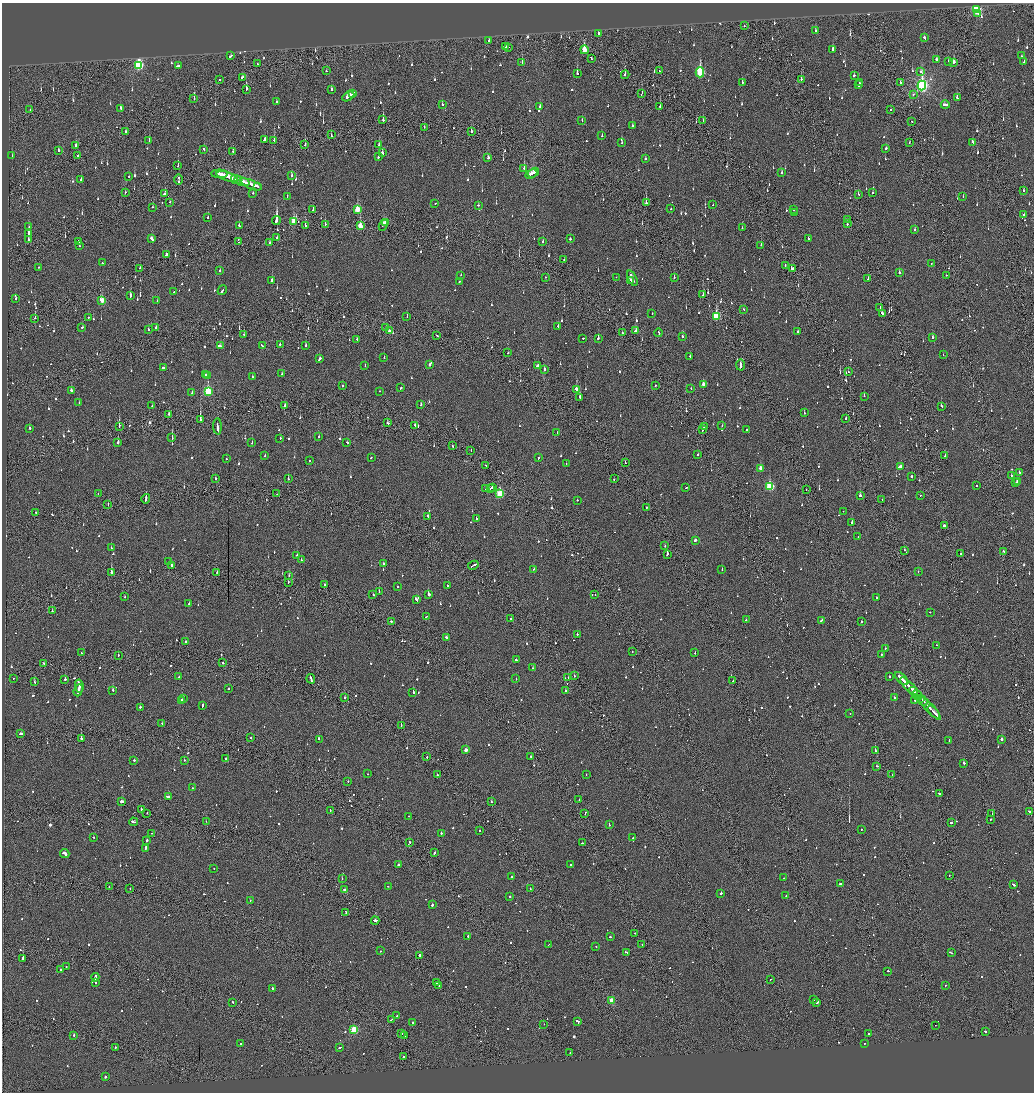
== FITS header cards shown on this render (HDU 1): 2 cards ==
NAXIS1  =                 2064
NAXIS2  =                 2180

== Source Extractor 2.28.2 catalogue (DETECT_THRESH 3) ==
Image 2064 x 2180 px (HDU 1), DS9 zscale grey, zoomed out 1/2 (1 PNG px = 2 x 2 image px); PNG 1036 x 1094 px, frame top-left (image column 1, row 2179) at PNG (2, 3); each listed source drawn as its Kron ellipse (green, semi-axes under 4 px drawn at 4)
Background -0.12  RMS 0.072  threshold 0.216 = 3 sigma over >= 5 px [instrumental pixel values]
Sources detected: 1337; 79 cannot appear on this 1/2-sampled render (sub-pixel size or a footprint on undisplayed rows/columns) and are neither listed nor drawn; of the other 1258, the 500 brightest by FLUX_AUTO listed and drawn (758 fainter detections omitted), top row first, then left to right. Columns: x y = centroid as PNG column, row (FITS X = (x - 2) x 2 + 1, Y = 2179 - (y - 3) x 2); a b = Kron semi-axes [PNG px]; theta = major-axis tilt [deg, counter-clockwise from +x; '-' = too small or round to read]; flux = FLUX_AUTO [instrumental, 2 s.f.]
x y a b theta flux
976 10 4 3 - 1300
978 13 2 2 - 77
744 25 2 1 - 110
815 30 3 2 - 66
598 33 2 2 - 320
924 38 3 2 - 200
489 40 2 2 - 160
506 47 3 2 - 86
508 47 2 1 - 69
832 49 4 2 - 94
584 50 4 2 - 350
231 56 4 2 - 170
1021 56 2 1 - 48
591 58 3 2 - 110
937 60 4 2 - 120
522 62 2 2 - 120
948 62 2 2 - 800
953 62 3 2 - 110
1024 62 2 2 - 73
257 64 2 2 - 110
139 65 4 3 - 1700
178 66 4 2 - 97
326 71 2 2 - 140
659 71 2 2 - 77
700 72 5 3 - 1100
920 72 3 3 - 74
577 73 3 2 - 220
625 75 4 2 - 120
854 75 2 2 - 250
242 77 3 2 - 67
801 79 3 2 - 86
219 80 2 2 - 59
742 82 2 2 - 78
900 82 2 2 - 72
859 83 2 2 - 130
859 85 2 2 - 100
922 86 5 4 - 3800
246 89 4 2 - 180
331 89 3 2 - 150
642 93 4 1 - 110
353 94 4 2 - 120
913 94 2 2 - 50
348 96 6 2 29 230
194 98 2 1 - 72
957 98 3 2 - 130
276 102 3 2 - 95
442 104 2 2 - 63
945 105 4 2 - 120
540 107 2 2 - 190
660 107 3 2 - 73
120 108 3 2 - 76
30 110 2 1 - 60
891 110 2 2 - 76
383 120 3 2 - 170
582 120 2 2 - 52
703 120 3 2 - 51
912 122 2 1 - 48
632 126 2 2 - 100
424 127 3 1 - 74
126 131 2 2 - 79
471 132 2 2 - 430
331 135 2 1 - 75
602 136 2 2 - 260
264 139 3 2 - 130
149 140 3 2 - 68
274 140 2 2 - 140
909 142 3 1 - 110
973 142 3 2 - 100
622 143 2 2 - 55
76 145 2 2 - 97
305 145 2 2 - 170
379 145 3 2 - 98
886 148 3 2 - 60
204 149 3 2 - 110
58 150 2 2 - 72
233 151 2 2 - 150
382 153 3 2 - 67
78 155 2 2 - 65
12 156 2 2 - 53
379 156 3 2 - 170
488 158 3 2 - 200
645 159 2 2 - 57
178 166 4 1 - 130
524 169 3 1 - 140
534 173 6 4 36 230
782 173 2 2 - 83
219 174 8 3 -2 200
531 174 6 2 25 270
291 175 2 2 - 370
129 177 2 2 - 60
227 177 11 2 -18 540
236 179 5 3 - 210
81 180 2 2 - 130
178 180 5 1 - 200
242 181 8 2 -19 260
251 184 12 3 -22 450
257 186 3 1 - 110
1023 190 2 2 - 61
125 192 2 2 - 63
873 192 2 2 - 57
253 193 2 2 - 110
164 194 3 2 - 120
858 194 3 2 - 210
287 196 2 2 - 130
963 196 2 2 - 48
170 202 2 2 - 92
435 203 2 2 - 50
646 203 3 2 - 180
478 205 2 2 - 85
713 205 2 2 - 54
153 207 2 2 - 51
357 209 4 3 - 380
671 209 2 2 - 63
313 210 2 2 - 78
794 210 2 1 - 73
794 213 2 2 - 150
1024 214 2 1 - 230
208 217 2 2 - 48
848 219 2 2 - 59
276 220 4 2 - 1200
294 221 3 3 - 370
385 222 3 2 - 120
325 224 2 1 - 69
847 224 2 2 - 86
239 225 2 2 - 70
305 225 2 2 - 85
383 225 5 2 - 170
360 226 4 2 - 300
29 227 3 2 - 92
742 228 2 2 - 54
915 229 2 2 - 66
28 233 2 2 - 420
277 238 2 2 - 97
808 238 2 2 - 49
152 239 4 2 - 180
570 239 2 2 - 230
28 240 2 2 - 91
79 241 2 2 - 200
543 241 2 2 - 84
239 242 4 2 - 260
270 243 2 2 - 91
761 245 2 1 - 250
79 246 2 2 - 70
167 255 3 2 - 110
564 260 2 2 - 53
102 263 2 2 - 60
931 263 2 2 - 92
785 265 2 2 - 75
39 267 2 2 - 51
140 268 2 2 - 370
792 269 3 2 - 120
220 271 2 2 - 240
899 273 2 2 - 100
461 275 2 2 - 85
946 275 2 2 - 120
545 277 2 1 - 84
616 277 2 2 - 51
674 277 2 2 - 110
632 278 8 2 -64 320
868 279 2 2 - 63
272 280 2 2 - 170
631 280 2 2 - 64
459 281 2 2 - 77
222 290 5 2 - 210
174 291 2 2 - 57
703 295 2 1 - 190
130 296 3 2 - 240
16 298 2 2 - 130
102 300 4 3 - 220
157 301 3 2 - 85
880 308 2 1 - 50
744 309 2 2 - 78
652 313 2 2 - 70
882 314 3 2 - 190
716 316 4 3 - 770
407 317 2 2 - 53
35 318 3 1 - 150
88 318 2 1 - 59
558 326 2 2 - 130
82 327 2 2 - 99
156 328 2 2 - 300
386 328 2 2 - 100
148 329 2 2 - 65
389 331 3 2 - 150
636 331 3 2 - 72
798 331 2 2 - 89
622 332 2 2 - 50
659 333 4 2 - 180
243 334 2 1 - 270
437 335 3 2 - 120
683 337 3 2 - 93
932 337 2 2 - 150
583 338 2 2 - 150
598 338 2 2 - 150
357 339 2 2 - 75
280 345 3 2 - 91
306 345 2 2 - 77
220 346 3 2 - 100
262 346 4 2 - 240
508 353 2 2 - 57
943 355 2 2 - 80
690 356 2 2 - 62
384 357 2 2 - 63
319 359 3 2 - 130
430 364 4 2 - 310
740 365 5 2 - 250
365 366 2 2 - 60
537 366 3 2 - 93
164 368 3 2 - 180
545 369 3 2 - 96
848 372 2 2 - 130
281 374 3 2 - 100
205 375 2 2 - 67
207 375 2 2 - 63
252 377 2 2 - 73
703 385 3 2 - 150
343 386 2 2 - 120
655 386 2 2 - 150
401 388 3 2 - 90
691 388 2 1 - 79
576 389 3 2 - 630
71 390 3 2 - 140
208 391 4 3 - 1200
380 391 2 1 - 90
192 392 2 2 - 60
864 396 2 1 - 53
580 397 3 2 - 300
79 402 2 2 - 60
421 405 2 2 - 73
152 406 2 1 - 53
284 406 2 2 - 60
941 406 2 2 - 160
804 413 2 2 - 70
169 414 2 2 - 63
846 419 2 2 - 64
200 420 3 2 - 500
388 423 3 2 - 85
722 425 2 2 - 50
218 426 8 2 -87 360
415 426 3 2 - 130
704 426 2 1 - 60
119 427 3 2 - 270
30 428 2 2 - 88
703 429 3 1 - 120
747 429 2 2 - 70
557 432 2 2 - 91
319 437 2 2 - 50
172 438 3 2 - 220
280 438 2 2 - 78
118 442 2 2 - 410
347 442 2 2 - 50
252 443 2 2 - 74
452 446 2 2 - 66
471 450 2 1 - 60
265 455 2 2 - 65
698 455 2 2 - 110
945 456 2 2 - 70
371 458 2 2 - 63
539 458 2 2 - 51
226 459 2 2 - 48
309 460 2 2 - 81
566 463 2 1 - 100
625 463 2 1 - 50
486 465 3 2 - 63
900 467 3 2 - 120
761 468 3 2 - 140
1019 472 2 2 - 93
1011 475 2 2 - 70
911 477 2 2 - 880
215 478 2 2 - 99
288 479 2 2 - 130
614 479 2 2 - 59
1018 481 2 2 - 220
1016 482 2 2 - 75
770 486 4 3 - 930
976 486 2 2 - 51
492 487 3 2 - 180
490 488 2 1 - 96
686 488 2 2 - 130
486 489 2 2 - 83
806 490 2 1 - 55
98 494 2 2 - 64
277 494 2 1 - 58
500 494 3 3 - 860
920 495 2 2 - 80
860 496 2 2 - 250
146 499 5 2 - 470
577 500 2 2 - 94
882 500 2 1 - 49
108 504 2 1 - 68
647 507 3 2 - 56
843 511 2 1 - 76
36 513 2 2 - 68
428 516 2 2 - 71
476 518 2 2 - 66
852 523 2 2 - 310
944 526 3 2 - 170
858 536 2 2 - 100
695 540 3 2 - 98
665 545 2 1 - 96
111 548 2 2 - 60
904 550 2 2 - 74
1003 551 2 2 - 54
667 554 2 2 - 240
960 554 2 2 - 95
297 555 2 2 - 110
301 560 2 2 - 61
169 562 2 2 - 97
383 564 2 2 - 100
172 565 3 2 - 350
473 565 5 2 - 200
534 569 2 2 - 63
722 570 2 2 - 67
918 571 2 2 - 60
111 572 3 2 - 440
217 572 2 2 - 57
289 576 2 2 - 64
288 582 2 1 - 87
325 585 2 2 - 100
448 585 2 2 - 140
397 586 2 2 - 80
379 592 3 2 - 94
429 594 2 2 - 710
595 594 2 2 - 67
373 595 2 2 - 61
125 597 2 2 - 76
876 598 2 2 - 70
416 600 4 2 - 130
189 603 2 2 - 50
52 611 2 2 - 99
930 612 2 2 - 60
426 617 4 2 - 120
510 619 2 2 - 64
746 620 2 2 - 58
821 620 3 2 - 190
391 621 2 1 - 550
861 622 2 2 - 87
577 634 2 2 - 120
446 638 3 2 - 190
185 642 2 2 - 130
937 645 2 2 - 53
885 648 2 2 - 97
632 652 2 2 - 58
81 653 2 1 - 57
695 653 2 2 - 61
881 654 2 2 - 110
118 655 2 1 - 49
516 660 3 2 - 94
223 662 2 1 - 150
44 663 2 2 - 52
532 668 2 2 - 62
574 676 2 2 - 60
179 677 2 2 - 150
889 677 2 2 - 93
13 678 2 1 - 69
568 678 2 1 - 53
65 679 2 2 - 130
311 679 5 2 - 200
516 679 2 2 - 51
902 679 8 2 -44 310
733 681 2 1 - 49
35 682 3 2 - 82
79 686 6 2 -80 260
909 686 12 2 -45 590
229 689 2 2 - 67
78 690 6 2 70 220
113 690 2 2 - 150
565 690 2 2 - 74
914 691 5 2 - 540
413 692 2 2 - 180
918 695 5 2 - 240
345 697 2 2 - 84
894 697 2 1 - 190
183 698 3 2 - 100
921 699 2 2 - 100
181 700 3 2 - 120
915 700 2 2 - 110
923 701 5 2 - 250
202 705 4 2 - 150
140 707 2 2 - 110
929 708 16 1 -46 650
934 712 8 2 -47 670
850 713 2 2 - 59
162 723 2 2 - 49
401 726 2 1 - 160
21 734 4 2 - 170
251 737 2 1 - 100
81 738 2 2 - 140
319 739 2 2 - 190
1001 739 2 2 - 500
949 740 3 2 - 110
466 750 2 2 - 120
875 750 2 1 - 230
531 756 2 2 - 110
427 757 2 2 - 69
226 758 2 2 - 51
134 760 2 2 - 84
184 760 2 2 - 49
963 763 2 2 - 290
877 766 2 2 - 130
368 774 2 2 - 50
437 775 2 2 - 92
586 775 2 2 - 57
892 775 2 2 - 94
348 781 2 1 - 68
193 788 2 1 - 90
939 794 2 2 - 69
168 796 4 2 - 160
579 799 2 1 - 56
122 801 4 2 - 190
491 802 2 2 - 110
141 809 2 2 - 92
330 810 2 2 - 59
1029 811 4 2 - 110
147 813 2 1 - 53
585 813 3 1 - 180
992 814 2 2 - 350
409 816 2 1 - 62
990 819 2 1 - 68
206 821 2 1 - 51
134 822 5 2 - 130
951 823 2 2 - 300
609 824 2 2 - 84
861 829 2 2 - 70
480 831 2 2 - 68
151 833 2 1 - 54
441 833 2 2 - 160
93 837 2 2 - 59
633 838 3 2 - 160
147 840 2 2 - 370
410 842 2 2 - 75
582 843 2 2 - 50
145 848 4 2 - 170
65 853 5 2 - 420
435 853 3 2 - 120
398 865 2 2 - 240
571 865 2 2 - 67
214 869 2 2 - 87
511 876 2 1 - 50
949 876 3 2 - 57
784 878 2 2 - 64
342 879 2 1 - 84
840 883 2 2 - 85
1013 884 3 2 - 130
388 886 2 1 - 60
109 887 2 2 - 52
130 888 2 2 - 57
530 888 2 2 - 66
344 890 2 2 - 97
721 893 2 2 - 310
510 896 2 2 - 53
786 896 2 2 - 70
250 900 2 1 - 58
432 905 2 2 - 450
346 912 3 2 - 170
375 920 4 2 - 740
635 933 2 1 - 68
468 936 2 2 - 170
610 937 2 2 - 130
642 944 2 1 - 67
548 945 2 2 - 75
596 946 2 2 - 53
381 951 2 1 - 52
626 953 4 2 - 260
952 953 2 2 - 57
419 955 2 2 - 520
23 958 2 1 - 1600
66 967 2 1 - 210
60 970 2 2 - 58
888 971 2 2 - 48
95 977 4 2 - 210
771 979 2 1 - 50
96 983 2 2 - 100
437 983 2 2 - 120
439 985 2 2 - 78
945 985 2 2 - 93
272 988 2 2 - 240
814 999 2 1 - 85
612 1001 3 3 - 460
233 1003 3 2 - 77
816 1003 4 2 - 250
397 1016 2 2 - 240
391 1019 2 2 - 60
577 1021 3 2 - 120
413 1022 2 2 - 170
544 1024 2 1 - 77
935 1025 2 1 - 63
354 1030 3 3 - 840
985 1032 3 2 - 300
402 1034 2 2 - 58
868 1034 2 2 - 83
73 1035 2 2 - 110
405 1036 2 2 - 67
241 1044 3 2 - 100
864 1044 2 2 - 79
340 1047 3 2 - 120
115 1048 3 2 - 100
570 1053 2 1 - 50
403 1057 2 2 - 86
105 1077 2 2 - 160
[758 fainter detections neither listed nor drawn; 79 sub-pixel or undisplayed-footprint detections neither listed nor drawn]